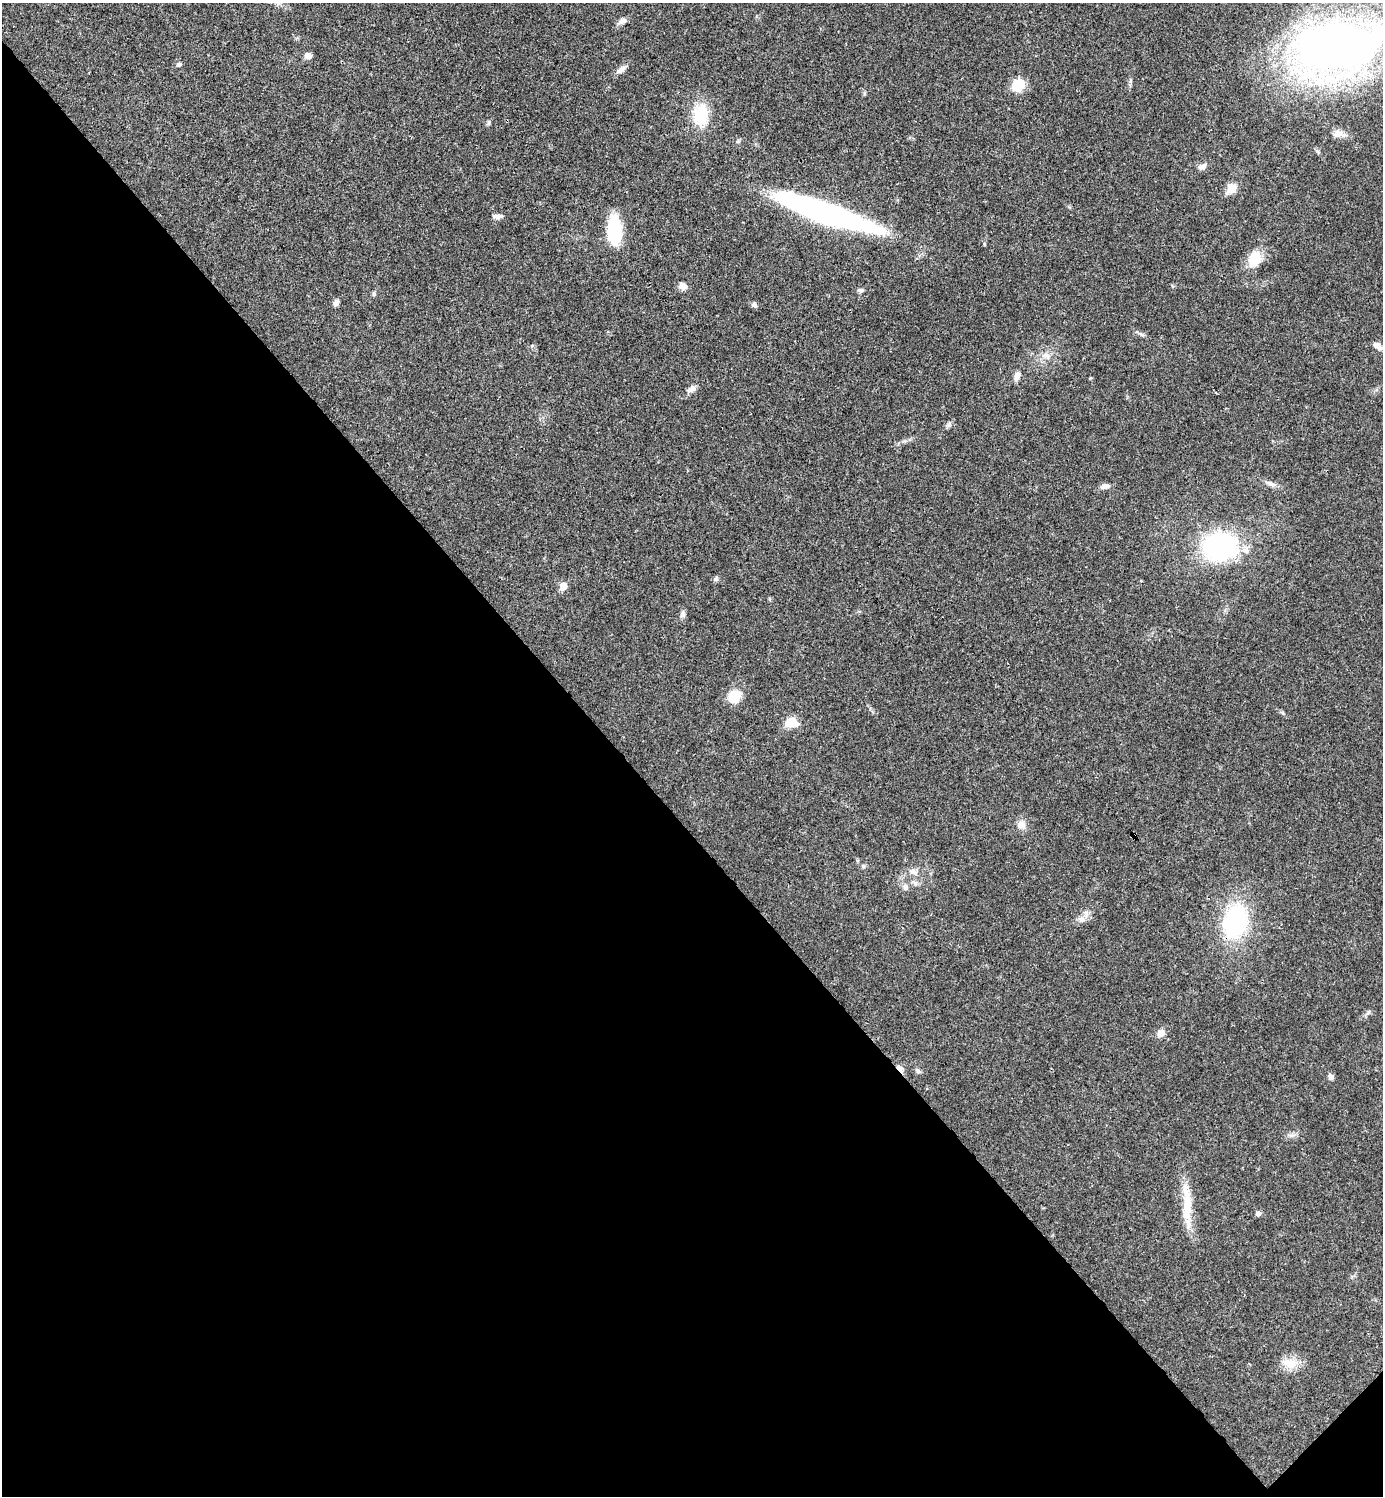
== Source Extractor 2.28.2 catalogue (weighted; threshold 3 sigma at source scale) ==
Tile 14 of 4 x 4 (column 2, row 4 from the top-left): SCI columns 1681-3061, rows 1-1494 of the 5981 x 5981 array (HDU 1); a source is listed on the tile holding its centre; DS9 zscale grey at full resolution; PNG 1385 x 1498 px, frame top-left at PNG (2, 3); no overlay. Shown black and unused: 45% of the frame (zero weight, under 3 of 4 exposures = <1% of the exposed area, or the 3 px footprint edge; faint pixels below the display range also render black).
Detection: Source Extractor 2.28.2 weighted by HDU 2 'WHT'; one run over the whole footprint, this tile lists its part. Background 0.0205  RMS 0.0022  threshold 0.0101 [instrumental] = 3 sigma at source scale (4.5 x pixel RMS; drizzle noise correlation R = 1.50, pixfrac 1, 0.05/0.05 arcsec/px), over >= 5 px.
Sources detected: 48; all 48 listed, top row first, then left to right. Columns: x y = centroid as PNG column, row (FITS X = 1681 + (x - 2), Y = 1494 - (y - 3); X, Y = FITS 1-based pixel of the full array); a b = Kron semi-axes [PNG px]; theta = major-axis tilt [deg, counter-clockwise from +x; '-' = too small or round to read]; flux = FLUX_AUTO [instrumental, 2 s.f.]
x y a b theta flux
622 21 14 6 27 1.1
1337 47 74 46 11 180
308 56 8 7 - 1.2
179 64 7 5 55 0.41
621 70 15 6 35 1.3
1018 85 14 12 48 4.9
864 93 6 4 -72 0.29
700 115 29 20 -89 8.4
488 122 8 4 81 0.39
1338 134 13 10 7 1.5
1202 167 10 7 27 1.1
1231 189 7 6 - 6.6
826 213 99 17 -19 68
497 216 13 5 2 0.96
614 231 28 12 -87 14
1255 258 16 13 81 5.1
683 286 10 8 -33 1.3
861 290 7 5 -10 0.5
374 294 6 4 -45 0.35
336 302 9 6 56 0.8
754 305 8 6 -27 0.58
532 346 6 4 -18 0.29
1377 346 13 6 -36 1.2
1046 356 10 8 -25 1.2
1017 376 10 7 69 1.2
692 389 11 7 26 0.99
949 425 9 6 52 0.62
1271 484 17 6 -23 1.1
1105 486 12 7 13 1
1219 546 27 21 2 40
716 579 7 6 - 0.51
563 586 6 6 - 3.1
683 614 9 7 76 0.74
734 696 16 13 58 4.2
791 722 13 10 -6 4.2
1021 825 12 10 2 1.6
864 866 6 4 -90 0.34
913 872 13 8 -34 1.3
905 887 9 8 - 0.88
1081 919 10 9 - 1.3
1235 921 26 19 78 31
1161 1033 11 8 63 1.2
900 1069 14 6 -47 1
918 1071 8 5 -72 0.52
1330 1077 8 6 -63 0.72
1187 1207 40 11 89 6.5
1258 1213 6 5 - 0.63
1289 1363 22 13 -11 3.3
Overlapping masked pixels (flux is a lower limit): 3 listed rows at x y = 826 213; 1235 921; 900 1069
Isophote crosses this tile's border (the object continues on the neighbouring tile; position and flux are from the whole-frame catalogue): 1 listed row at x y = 1337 47
Unlisted compact peaks at least as high as the median listed source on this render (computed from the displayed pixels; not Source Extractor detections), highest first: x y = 1368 1012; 984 244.